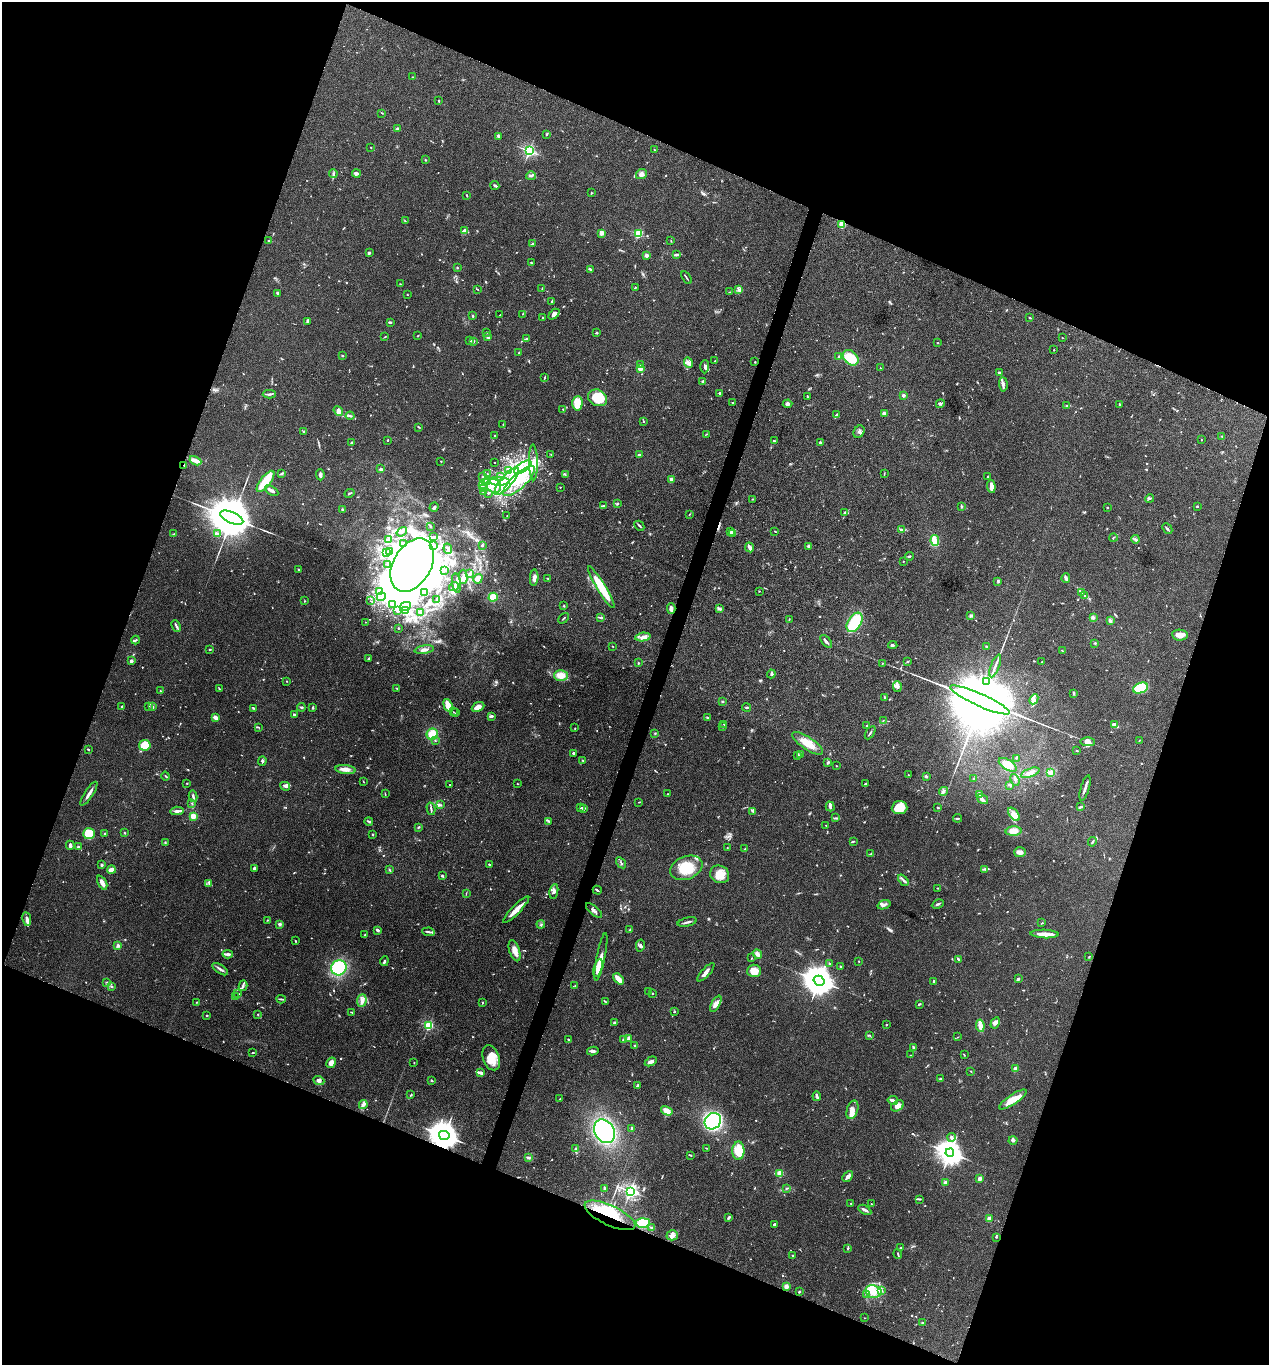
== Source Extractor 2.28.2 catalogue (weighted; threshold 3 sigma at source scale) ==
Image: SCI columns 136-5203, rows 6-5456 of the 5470 x 5459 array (HDU 1 of 3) = the unmasked area's bounding box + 8 px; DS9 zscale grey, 4 x 4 block average (1 PNG px = mean of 4 x 4 image px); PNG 1271 x 1367 px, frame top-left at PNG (2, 2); each listed source drawn as its Kron ellipse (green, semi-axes under 4 px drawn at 4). Shown black and unused: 41% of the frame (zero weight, under 3 of 4 exposures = <1% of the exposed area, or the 3 px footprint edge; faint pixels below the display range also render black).
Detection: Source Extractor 2.28.2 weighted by HDU 2 'WHT'. Background 0.0779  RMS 0.0059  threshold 0.0268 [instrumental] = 3 sigma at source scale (4.5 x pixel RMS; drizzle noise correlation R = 1.50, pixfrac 1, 0.05/0.05 arcsec/px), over >= 5 px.
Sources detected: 1084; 12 too faint to see at this stretch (4 x 4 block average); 41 inside a brighter object's white glare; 4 cosmic-ray / hot-pixel residue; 2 long thin detections or spike segments (spike, bleed or trail) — neither listed nor drawn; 34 coinciding with a brighter row at this scale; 105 inside a brighter listed object's ellipse — not listed separately; of the other 886, all 500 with FLUX_AUTO >= 1.85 (the completeness limit of this list) listed and drawn (386 fainter detections not listed), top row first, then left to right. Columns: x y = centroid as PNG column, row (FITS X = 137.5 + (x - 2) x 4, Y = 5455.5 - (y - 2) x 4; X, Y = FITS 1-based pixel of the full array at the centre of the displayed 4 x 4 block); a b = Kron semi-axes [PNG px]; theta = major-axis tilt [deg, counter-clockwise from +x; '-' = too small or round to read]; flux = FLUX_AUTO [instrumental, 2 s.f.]
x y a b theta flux
413 77 2 2 - 2.6
439 101 3 2 - 3.2
382 113 3 2 - 1.9
397 129 3 3 - 4.7
546 134 3 2 - 2.5
499 137 3 2 - 2.1
371 147 2 2 - 2.3
655 150 3 2 - 1.9
529 151 2 2 - 710
425 160 2 2 - 3.5
333 173 4 2 - 5.6
356 173 4 2 - 13
641 174 5 5 - 14
531 176 5 2 - 6.1
495 185 4 2 - 5.9
591 193 3 2 - 2.5
467 195 2 2 - 2.8
405 221 3 2 - 2.7
842 224 2 2 - 190
464 230 3 2 - 11
602 233 2 2 - 94
638 234 2 2 - 330
268 241 2 2 - 6.9
671 241 2 2 - 1.9
533 244 3 3 - 4.9
369 253 3 2 - 4.9
676 254 4 2 - 5.1
647 256 2 2 - 63
531 263 2 2 - 3.9
457 268 2 2 - 2.5
591 269 3 2 - 3.4
686 278 7 2 -56 4.9
400 284 2 2 - 2
542 288 3 2 - 3
635 288 3 2 - 3.8
477 289 4 2 - 2.6
738 290 3 2 - 5.7
730 292 3 2 - 2.6
277 293 3 2 - 3.7
407 295 2 2 - 4.5
552 301 3 2 - 5.4
523 314 2 2 - 2.2
554 314 6 4 44 18
500 315 3 2 - 2.5
473 316 2 2 - 5.9
543 317 2 2 - 2.8
1030 318 4 2 - 3.8
307 321 3 2 - 4.8
391 322 2 2 - 3.3
486 332 3 2 - 2.7
597 333 2 2 - 3.6
418 336 2 2 - 2.8
385 337 3 2 - 2.5
487 337 4 2 - 4.3
1062 338 2 2 - 2.3
526 339 4 2 - 5
469 340 3 2 - 2.7
474 342 2 2 - 2.3
938 343 2 2 - 2.4
1054 350 2 2 - 5.6
519 353 2 2 - 3
342 356 2 2 - 3.6
839 356 3 2 - 3.3
851 358 9 6 -44 95
715 361 2 2 - 6.5
688 362 5 2 - 9.1
755 362 2 2 - 2.1
641 365 2 2 - 4.3
705 367 6 3 88 8.5
640 368 2 2 - 130
880 368 2 2 - 1.9
999 373 3 2 - 12
545 377 3 2 - 2.5
702 382 2 2 - 7.1
1003 384 7 3 -86 10
269 394 6 2 1 6.9
720 394 3 2 - 4
903 395 2 2 - 35
807 396 3 2 - 3.4
598 398 10 8 -29 99
577 403 7 5 88 51
733 403 3 2 - 4.3
787 404 5 3 - 7.9
940 404 4 2 - 4.1
1067 405 4 2 - 4.1
1119 405 3 2 - 1.9
563 409 2 2 - 3
338 411 5 3 - 11
884 413 4 3 - 13
837 414 3 2 - 6
350 416 4 2 - 4.7
643 421 2 2 - 2.2
503 424 3 2 - 2.4
419 427 3 2 - 2.6
304 431 4 2 - 4.1
859 432 6 5 - 11
706 434 3 2 - 2
495 435 2 2 - 8.3
1222 436 2 2 - 2
387 440 2 2 - 3.6
1201 440 2 2 - 2.8
774 441 3 2 - 5.2
352 442 3 3 - 3.9
820 443 3 2 - 5
551 455 2 2 - 2.5
639 455 3 2 - 8
196 461 6 3 -26 27
441 461 2 2 - 6
494 462 2 2 - 2.4
533 462 18 4 -89 28
184 465 2 2 - 1.9
523 467 10 4 34 37
381 469 2 2 - 11
509 471 2 2 - 3.5
282 473 3 2 - 6.5
487 474 2 2 - 3.4
565 474 2 2 - 2.6
884 474 3 2 - 2.2
320 475 5 3 - 9.8
988 476 2 2 - 2
482 477 2 2 - 3.1
501 477 2 2 - 3.1
671 479 2 2 - 65
266 481 13 5 52 78
488 481 4 3 - 15
499 481 11 3 -1 20
507 481 17 6 50 62
519 481 20 7 42 80
485 483 2 2 - 5.8
483 486 3 2 - 5.9
494 486 7 6 - 33
991 486 6 3 -86 24
560 487 2 2 - 1.9
483 489 2 2 - 2
272 491 7 2 -32 18
484 492 2 2 - 7.3
349 493 5 2 - 3.3
488 493 2 2 - 6.5
752 499 3 2 - 2.4
1150 499 4 2 - 3.5
617 504 2 2 - 6.8
604 506 4 3 - 7
1197 506 3 2 - 2.2
434 507 5 2 - 7.1
961 507 2 2 - 2.4
1107 508 2 2 - 7.6
342 510 2 2 - 5.7
845 513 3 2 - 3.9
689 514 2 2 - 2
507 515 2 2 - 2.8
232 518 12 5 -23 31000
430 526 2 2 - 3.4
639 526 5 2 - 5.3
1167 529 6 2 -47 7.4
901 530 3 2 - 6
775 531 3 2 - 2.2
402 532 6 2 37 7.4
731 532 4 2 - 5.9
218 533 3 2 - 5.3
733 533 3 2 - 4.1
174 534 3 2 - 3.9
434 536 2 2 - 4.8
1113 538 4 2 - 2.5
1135 539 4 2 - 7.6
389 540 4 3 - 6.1
935 540 5 4 - 49
404 543 2 2 - 9.8
482 545 2 2 - 15
434 546 2 2 - 4.5
808 546 3 2 - 6.7
749 547 5 2 - 17
448 549 5 2 - 5.2
389 551 2 2 - 4.6
386 553 3 2 - 5.5
909 556 4 2 - 3.7
903 561 2 2 - 1.9
388 564 2 2 - 12
412 565 29 19 60 6400
299 569 2 2 - 10
444 571 2 2 - 2.1
469 574 4 2 - 5.4
463 577 7 4 -89 13
534 578 8 3 85 15
548 578 3 2 - 2.5
1066 578 5 4 - 7.8
478 579 5 4 - 29
998 581 3 2 - 3.1
456 583 10 3 -81 13
454 587 5 3 - 11
601 587 24 4 -59 110
379 591 3 3 - 8.7
759 591 2 2 - 2.4
1081 592 4 2 - 3.4
425 593 3 2 - 13
1085 596 3 2 - 3.6
381 597 4 4 - 16
493 597 4 3 - 70
437 600 4 2 - 4.9
305 601 2 2 - 1.9
371 601 2 2 - 1.9
393 604 2 2 - 2
405 606 6 4 27 15
564 606 2 2 - 2.2
671 609 5 2 - 16
720 609 3 2 - 5
398 610 2 2 - 12
405 611 2 2 - 4.4
420 613 3 2 - 4.5
970 616 2 2 - 2.9
600 617 3 2 - 2.9
563 618 6 2 48 2.9
1093 618 3 3 - 5.1
789 619 3 2 - 2.5
1110 621 4 3 - 8.2
365 622 2 2 - 2.8
855 622 11 6 57 140
176 626 6 2 -65 6.7
398 628 2 2 - 2.3
1180 635 8 5 -9 27
643 637 7 4 6 16
135 640 4 2 - 5.2
826 641 8 2 -50 12
1095 643 3 2 - 3.1
893 645 5 2 - 5.9
613 646 2 2 - 2.2
986 646 4 2 - 3.1
210 649 3 2 - 2.2
424 650 9 3 9 16
1062 650 2 2 - 2.2
369 659 3 2 - 5
131 661 3 3 - 7.2
908 662 2 2 - 2.9
1042 662 2 2 - 1.9
638 663 2 2 - 6.1
882 664 3 2 - 2.4
995 666 12 2 69 14
771 674 4 2 - 6.8
561 675 7 5 1 35
287 681 2 2 - 2.4
987 681 3 2 - 2.8
897 687 5 3 - 9.3
397 688 3 2 - 2.4
1140 688 8 5 21 120
219 689 4 2 - 3.3
160 691 2 2 - 2.5
1073 693 2 2 - 6.4
884 697 3 2 - 4
1034 699 5 4 - 12
980 700 32 6 -24 110000
722 702 2 2 - 4.7
448 705 6 2 -72 87
149 706 2 2 - 2.9
121 707 2 2 - 2.4
153 707 3 2 - 3.7
301 707 4 2 - 4.7
478 707 6 4 26 22
747 707 4 2 - 3.4
254 708 3 2 - 2.8
313 708 3 2 - 3.3
453 712 2 2 - 2
455 713 2 2 - 2.4
294 715 2 2 - 32
491 716 3 2 - 12
216 718 4 3 - 10
707 718 3 2 - 2.6
883 720 2 2 - 1.9
724 724 2 2 - 2.8
1114 725 4 3 - 11
867 726 2 2 - 2.4
258 727 3 2 - 2.2
723 727 2 2 - 9.2
575 728 2 2 - 1.9
655 733 2 2 - 2.5
870 733 7 2 60 4.9
432 734 6 5 - 53
1140 740 3 2 - 2.8
435 741 2 2 - 2.8
1087 742 7 4 -1 17
808 743 18 6 -33 59
145 745 6 5 - 83
88 749 2 2 - 3.1
1077 751 2 2 - 3.1
573 753 2 2 - 25
800 754 2 2 - 1.9
798 756 2 2 - 2.3
1016 758 3 2 - 2.7
583 760 4 2 - 3.3
262 761 5 3 - 6.5
828 762 2 2 - 9
1008 765 10 5 -33 40
836 766 2 2 - 2.4
345 770 10 4 -6 25
1051 772 3 2 - 5.8
1030 773 9 4 21 19
908 775 2 2 - 2.1
165 776 4 2 - 4.2
926 776 4 2 - 4.9
973 778 2 2 - 2.3
1015 780 6 3 -68 7.1
363 781 3 2 - 1.9
187 783 2 2 - 2.6
517 783 2 2 - 2
865 784 4 3 - 4.2
449 785 2 2 - 2.5
1010 785 2 2 - 2.3
285 786 5 4 - 11
1085 788 13 2 74 16
943 791 5 3 - 8.9
89 794 14 2 57 19
385 794 4 2 - 2.3
667 794 2 2 - 1.9
979 794 3 2 - 4.2
193 796 6 2 -79 8.6
982 799 6 3 -34 9.1
639 802 2 2 - 2.1
192 803 2 2 - 2.3
441 805 2 2 - 2.2
830 806 5 3 - 8.4
1080 807 3 2 - 5.5
581 808 3 2 - 2.5
583 808 2 2 - 14
900 808 8 6 4 83
938 808 2 2 - 11
431 809 6 2 -77 6.3
177 811 7 3 5 11
752 811 4 2 - 4.8
1014 814 7 4 -51 21
193 816 2 2 - 180
835 818 3 2 - 3.4
957 818 4 2 - 4.4
369 821 4 2 - 4.7
549 822 2 2 - 2.1
826 825 3 2 - 2
418 827 4 2 - 3
1014 831 8 4 4 27
124 833 3 2 - 2.4
89 834 6 5 - 100
105 834 2 2 - 24
373 834 3 2 - 3.3
853 841 3 2 - 2.9
165 842 2 2 - 2.9
1092 842 5 2 - 5
70 845 5 2 - 17
78 847 2 2 - 5.1
727 848 2 2 - 1.9
745 849 2 2 - 2.1
1020 852 6 5 - 14
871 854 2 2 - 2.1
621 863 6 2 -56 5.5
102 865 3 2 - 12
489 865 3 2 - 4.6
254 868 2 2 - 10
686 868 17 11 21 86
985 869 3 2 - 3.8
111 870 4 3 - 24
390 870 2 2 - 3.4
720 874 10 8 -29 48
442 876 3 2 - 4.8
903 880 6 2 -50 6.9
102 883 8 3 -63 21
209 884 3 2 - 3.7
938 888 2 2 - 2.7
597 890 4 2 - 6.1
554 891 7 4 80 16
466 894 3 2 - 2.2
938 904 6 2 26 6.3
884 905 6 3 18 10
516 909 18 3 46 35
594 911 10 2 -40 10
27 919 7 3 -81 16
267 920 2 2 - 2.3
687 922 10 2 13 9.1
1042 923 3 2 - 2.6
280 924 2 2 - 8.4
541 924 4 2 - 4.7
377 930 3 2 - 7.9
630 930 3 2 - 3.9
429 932 6 2 -9 7.2
1045 934 14 4 -2 29
365 935 3 2 - 3
295 941 3 2 - 2.5
640 945 6 3 78 6.7
118 946 3 3 - 9.6
515 951 11 5 -72 27
228 954 5 2 - 11
757 954 5 3 - 25
601 957 24 4 79 30
1089 957 3 2 - 2.4
752 958 2 2 - 2.2
958 959 3 2 - 5.2
384 961 5 2 - 6.2
859 961 2 2 - 2.6
830 964 4 2 - 4.1
840 966 3 2 - 2.3
339 968 8 7 - 300
598 968 9 4 74 42
220 969 9 2 -33 9.6
754 971 7 6 - 44
706 972 12 3 47 19
618 979 6 2 -46 56
1018 979 3 2 - 5.2
819 981 6 4 -33 7800
934 981 3 2 - 5.2
107 982 2 2 - 2.4
575 985 2 2 - 2.5
243 986 5 2 - 7.2
112 987 2 2 - 2.8
648 991 2 2 - 3.1
652 993 2 2 - 2.9
238 994 2 2 - 3.7
235 997 4 2 - 4.3
281 999 5 2 - 4.8
362 1001 6 4 84 16
605 1001 4 2 - 3.1
197 1002 2 2 - 2.1
482 1003 3 2 - 2.2
716 1004 9 4 63 18
919 1004 3 2 - 4.3
675 1011 3 2 - 2
352 1012 3 2 - 3
258 1014 2 2 - 2
207 1016 3 2 - 2.5
614 1023 3 2 - 6.4
995 1023 6 4 62 11
429 1025 2 2 - 380
886 1025 2 2 - 2.5
980 1026 6 2 -80 45
869 1035 3 2 - 3.3
958 1037 3 2 - 2
628 1038 4 3 - 7.5
568 1039 2 2 - 3.9
623 1039 2 2 - 18
634 1045 2 2 - 2.9
913 1048 3 2 - 8.3
593 1051 5 3 - 9.7
253 1053 3 2 - 2.1
911 1055 2 2 - 2
964 1055 3 2 - 2.5
491 1058 13 8 -70 62
651 1061 6 3 27 12
331 1063 5 3 - 21
414 1063 2 2 - 2.1
1015 1069 2 2 - 72
971 1071 2 2 - 1.9
480 1073 4 3 - 6
940 1079 3 2 - 3.8
319 1080 6 4 -22 8.9
431 1080 2 2 - 3.5
638 1085 3 2 - 8.2
411 1095 4 2 - 3.3
817 1096 4 2 - 5
560 1099 2 2 - 2
1013 1099 16 5 34 55
893 1100 5 2 - 12
363 1105 4 3 - 8.8
897 1106 7 5 33 22
852 1110 9 5 73 26
667 1111 6 3 -30 42
713 1121 9 7 46 730
632 1129 3 2 - 8.1
605 1131 12 9 -59 450
444 1135 5 4 - 6800
951 1137 4 3 - 9.2
1013 1140 4 3 - 7.7
706 1148 3 2 - 2
575 1149 2 2 - 2.3
738 1151 9 6 89 91
950 1153 4 4 - 4700
691 1155 2 2 - 4.4
529 1157 3 3 - 4.7
780 1173 2 2 - 140
848 1176 6 3 48 12
979 1179 2 2 - 40
945 1182 2 2 - 52
605 1189 2 2 - 8.4
786 1189 3 2 - 2
630 1191 3 2 - 1100
920 1199 3 2 - 2.5
851 1203 3 2 - 2.6
871 1204 2 2 - 2.6
865 1210 7 2 -30 11
610 1215 27 10 -25 200
728 1218 4 3 - 5
989 1219 2 2 - 87
643 1223 7 5 3 81
774 1224 2 2 - 5.9
652 1228 4 2 - 5.4
672 1235 5 5 - 15
996 1237 3 2 - 3.1
848 1248 4 2 - 4.2
901 1248 3 2 - 3.1
898 1254 5 2 - 4
793 1255 2 2 - 2.3
786 1286 2 2 - 93
873 1291 8 6 -9 35
882 1291 2 2 - 2.2
799 1292 3 2 - 3.8
866 1295 3 3 - 4.8
865 1318 2 2 - 1.9
923 1323 3 2 - 3.3
Overlapping masked pixels (flux is a lower limit): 4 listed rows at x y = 842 224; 184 465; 444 1135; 610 1215
Diffuse or blended objects may show on this block-average render without a row.